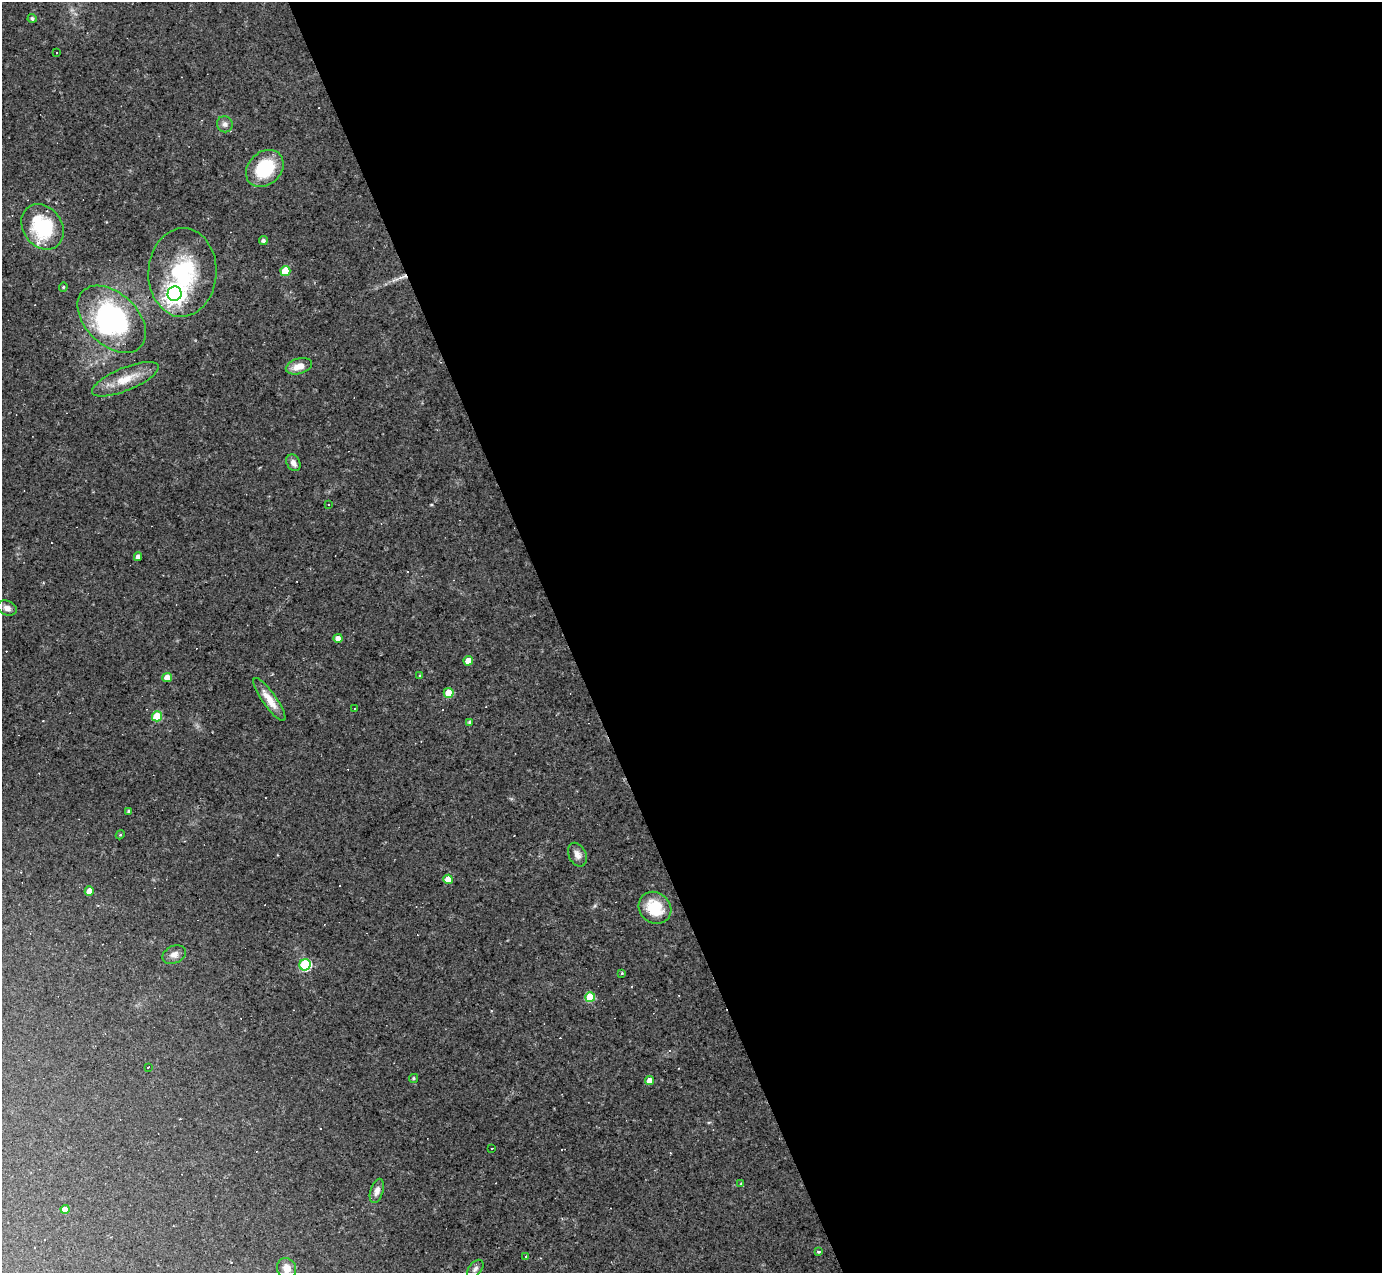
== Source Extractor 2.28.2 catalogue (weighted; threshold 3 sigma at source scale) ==
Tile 8 of 4 x 4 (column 4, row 2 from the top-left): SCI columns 4139-5518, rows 2817-4087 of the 5518 x 5505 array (HDU 1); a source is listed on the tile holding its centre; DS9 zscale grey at full resolution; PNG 1384 x 1275 px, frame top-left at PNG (2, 2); each listed source drawn as its Kron ellipse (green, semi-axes under 4 px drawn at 4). Shown black and unused: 59% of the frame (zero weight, under 2 of 3 exposures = <1% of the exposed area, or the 3 px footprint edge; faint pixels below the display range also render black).
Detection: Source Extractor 2.28.2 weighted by HDU 2 'WHT'; one run over the whole footprint, this tile lists its part. Background 0.0441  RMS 0.0075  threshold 0.0336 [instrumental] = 3 sigma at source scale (4.5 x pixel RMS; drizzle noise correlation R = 1.50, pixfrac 1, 0.05/0.05 arcsec/px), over >= 5 px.
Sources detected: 66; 1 inside a brighter object's white glare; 18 cosmic-ray / hot-pixel residue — neither listed nor drawn; the other 47 listed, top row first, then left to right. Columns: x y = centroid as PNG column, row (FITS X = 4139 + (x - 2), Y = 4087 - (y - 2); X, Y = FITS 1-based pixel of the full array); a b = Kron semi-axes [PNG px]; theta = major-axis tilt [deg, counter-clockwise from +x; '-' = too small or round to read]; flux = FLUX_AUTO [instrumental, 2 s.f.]
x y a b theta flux
32 18 4 4 - 1.5
56 52 2 2 - 0.68
225 124 8 7 - 2.9
265 168 21 16 44 34
43 227 24 19 -54 49
263 240 4 4 - 1.7
285 271 5 5 - 18
182 272 44 34 87 66
63 287 4 4 - 0.81
175 294 7 7 - 540
112 319 40 26 -44 100
299 366 13 7 16 7.8
125 379 36 11 22 16
293 463 9 6 -59 3.8
328 504 3 3 - 2.4
138 557 4 4 - 3
7 608 10 7 -23 3.7
338 638 4 4 - 4.2
468 661 5 4 - 8.2
420 676 3 3 - 0.9
167 677 5 4 - 6.3
449 693 5 5 - 14
269 700 26 7 -55 10
354 708 3 2 - 0.79
157 716 5 5 - 27
470 722 4 3 - 1.4
129 811 4 3 - 1.3
120 835 4 3 - 0.7
577 855 12 8 -63 4.3
448 879 5 4 - 7.8
89 891 5 4 - 9.5
655 908 17 15 -39 25
174 955 12 8 24 4.3
305 965 6 5 - 74
622 973 4 3 - 0.66
590 997 5 5 - 29
148 1067 3 2 - 2.4
413 1078 4 4 - 1.1
649 1080 4 4 - 5.9
492 1148 3 2 - 0.65
741 1184 4 3 - 0.68
377 1191 12 6 72 3.6
65 1209 4 4 - 5.3
819 1252 4 3 - 1.2
526 1256 3 3 - 3.7
287 1268 10 9 - 7.4
475 1269 10 6 51 2.3